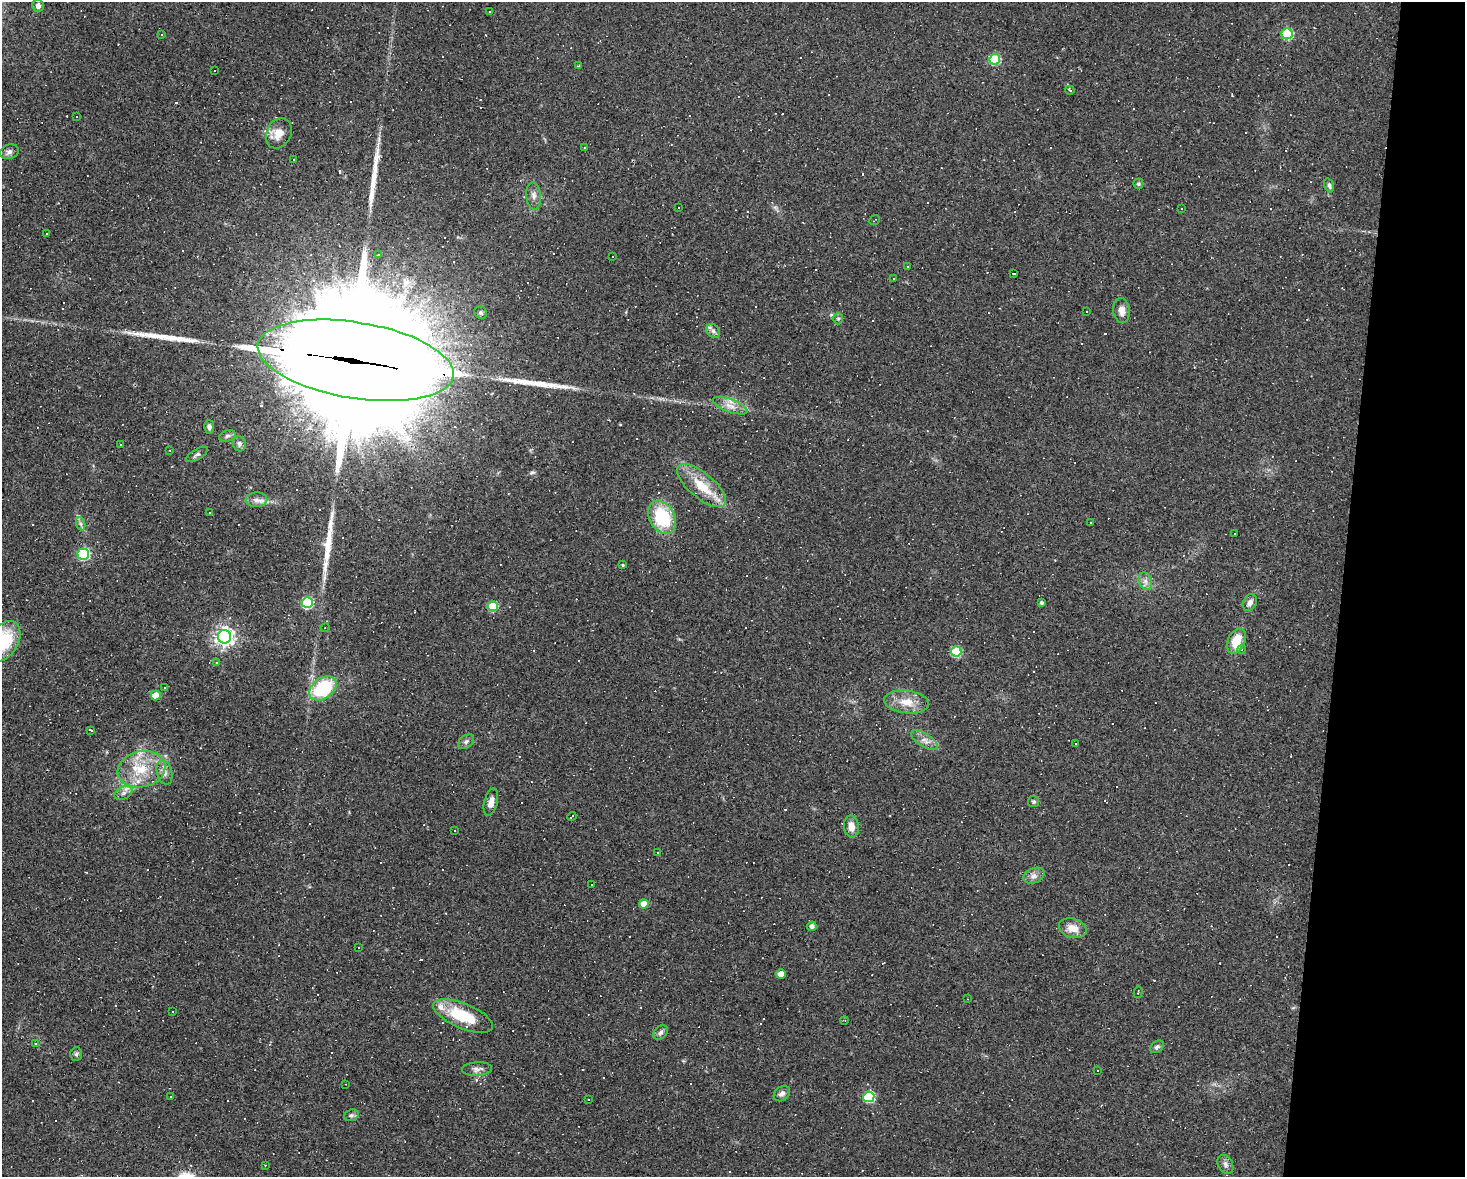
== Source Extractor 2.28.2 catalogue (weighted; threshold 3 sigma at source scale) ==
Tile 6 of 3 x 4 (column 3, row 2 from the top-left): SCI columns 3148-4610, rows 2349-3523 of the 4718 x 4697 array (HDU 1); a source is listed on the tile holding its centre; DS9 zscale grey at full resolution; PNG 1467 x 1179 px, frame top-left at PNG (2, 2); each listed source drawn as its Kron ellipse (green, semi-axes under 4 px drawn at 4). Shown black and unused: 8% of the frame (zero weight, under 2 of 3 exposures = <1% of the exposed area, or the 3 px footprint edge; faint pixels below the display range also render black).
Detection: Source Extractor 2.28.2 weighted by HDU 2 'WHT'; one run over the whole footprint, this tile lists its part. Background 0.0641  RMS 0.0072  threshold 0.0323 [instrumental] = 3 sigma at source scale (4.5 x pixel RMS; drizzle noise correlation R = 1.50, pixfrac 1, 0.05/0.05 arcsec/px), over >= 5 px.
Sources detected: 197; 86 cosmic-ray / hot-pixel residue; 4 long thin detections or spike segments (spike, bleed or trail) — neither listed nor drawn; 5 inside a brighter listed object's ellipse — not listed separately; the other 102 listed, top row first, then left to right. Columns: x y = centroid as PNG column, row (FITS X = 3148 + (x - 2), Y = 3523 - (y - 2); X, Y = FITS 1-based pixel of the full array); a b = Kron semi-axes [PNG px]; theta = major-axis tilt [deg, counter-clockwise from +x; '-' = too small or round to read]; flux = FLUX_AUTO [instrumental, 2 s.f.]
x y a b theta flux
38 6 6 6 - 2.6
490 12 2 2 - 0.61
162 34 3 3 - 0.82
1287 34 5 5 - 54
995 59 5 5 - 44
579 66 4 3 - 0.76
215 70 2 2 - 0.42
1070 90 5 3 - 0.8
77 117 3 3 - 1.9
279 133 16 12 63 8.7
584 147 3 2 - 0.59
9 152 9 7 19 2.5
293 160 3 3 - 5.2
1138 184 5 5 - 1.3
1329 185 7 4 -73 1.8
534 196 13 7 -84 3.8
678 207 3 2 - 1.1
1181 208 3 2 - 0.63
875 220 6 2 40 0.5
46 234 3 3 - 0.91
379 255 4 3 - 1
612 257 3 3 - 1.6
908 266 3 2 - 0.49
1014 273 3 2 - 0.61
894 279 3 3 - 0.86
1087 311 2 2 - 0.44
1122 311 13 8 -82 4.9
481 313 6 6 - 1.4
838 319 6 5 - 1.2
713 331 7 6 - 2.2
356 360 99 38 -9 48000
730 406 18 6 -20 6.2
209 427 7 5 89 2.2
227 436 8 5 19 1.6
121 444 3 3 - 1.1
239 444 7 6 - 2.4
170 450 2 2 - 0.58
197 455 12 5 30 1.8
701 486 30 12 -40 20
256 500 11 7 3 3.7
209 513 3 2 - 0.84
662 517 17 12 -62 39
1090 522 3 2 - 0.78
81 524 7 4 -71 1.6
1235 533 2 2 - 0.55
83 554 5 5 - 66
623 565 4 3 - 0.75
1145 581 9 6 -72 3
1250 602 9 6 61 3.5
307 603 5 5 - 61
1041 603 4 3 - 1.4
493 606 5 5 - 28
325 628 4 4 - 1
225 637 7 6 - 340
3 641 22 14 58 37
1236 641 13 8 65 16
1242 649 4 3 - 0.67
956 651 5 5 - 36
216 662 4 3 - 0.74
164 688 3 2 - 1.2
323 688 15 10 36 46
155 695 5 5 - 12
907 702 22 11 -7 11
91 730 4 3 - 5.5
924 740 15 6 -32 4.4
466 742 9 6 38 2
1076 743 3 3 - 13
141 769 24 18 12 24
164 772 12 7 -75 3.9
124 793 9 6 27 2.8
491 802 14 6 76 5.4
1034 802 5 5 - 1.2
572 816 4 2 - 0.69
851 826 11 7 -84 6.1
455 831 3 3 - 1
658 852 3 2 - 0.65
1034 876 11 7 23 3.6
592 885 2 2 - 0.51
644 904 5 4 - 10
812 926 5 4 - 2.9
1073 928 14 9 -17 8.2
358 947 2 2 - 0.62
781 974 5 4 - 10
1138 992 6 3 77 0.88
968 999 3 2 - 0.55
172 1012 3 2 - 1.1
463 1016 32 12 -22 30
845 1020 4 2 - 0.53
660 1033 8 6 43 2.3
35 1043 3 3 - 0.61
1157 1047 7 5 38 1.6
76 1054 7 5 87 1.4
477 1069 15 7 4 3.4
1097 1070 2 2 - 0.66
346 1084 3 2 - 0.51
782 1094 9 6 39 3
171 1096 3 2 - 0.77
869 1097 5 5 - 52
588 1100 3 2 - 0.96
351 1115 7 5 20 1.9
1225 1164 10 7 -60 2.8
265 1165 2 2 - 0.39
Overlapping masked pixels (flux is a lower limit): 1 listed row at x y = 356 360
Isophote crosses this tile's border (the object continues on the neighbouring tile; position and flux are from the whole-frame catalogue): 1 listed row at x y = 3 641